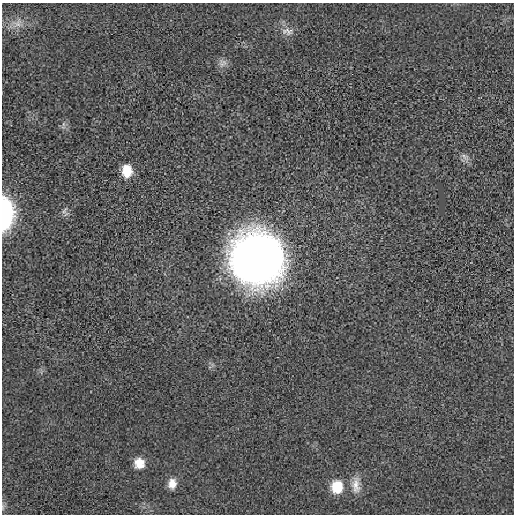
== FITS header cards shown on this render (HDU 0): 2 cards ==
NAXIS1  =                  512 / length of data axis 1
NAXIS2  =                  512 / length of data axis 2

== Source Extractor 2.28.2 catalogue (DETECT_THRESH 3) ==
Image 512 x 512 px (HDU 0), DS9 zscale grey, 1 PNG px = 1 image px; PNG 516 x 516 px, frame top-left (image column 1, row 512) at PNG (2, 3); no overlay
Background -1.64e-04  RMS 0.0042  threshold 0.0125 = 3 sigma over >= 5 px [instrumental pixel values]
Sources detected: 12; all 12 listed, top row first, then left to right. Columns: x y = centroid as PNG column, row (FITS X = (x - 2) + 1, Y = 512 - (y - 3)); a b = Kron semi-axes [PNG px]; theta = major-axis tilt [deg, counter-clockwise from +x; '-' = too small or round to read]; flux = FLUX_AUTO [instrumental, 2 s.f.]
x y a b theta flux
18 24 8 6 -44 1.2
288 31 14 10 -35 2.1
224 62 9 6 -54 1.1
464 156 11 6 -52 1.2
127 171 12 10 -89 5
64 211 11 4 50 0.69
5 214 22 10 89 46
257 258 38 36 26 230
139 463 12 11 - 3.5
172 484 12 9 84 2.5
356 485 23 10 -85 3.1
337 487 13 12 - 7.6
At the frame edge (FLAGS 8, measured only in part): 1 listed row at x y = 5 214